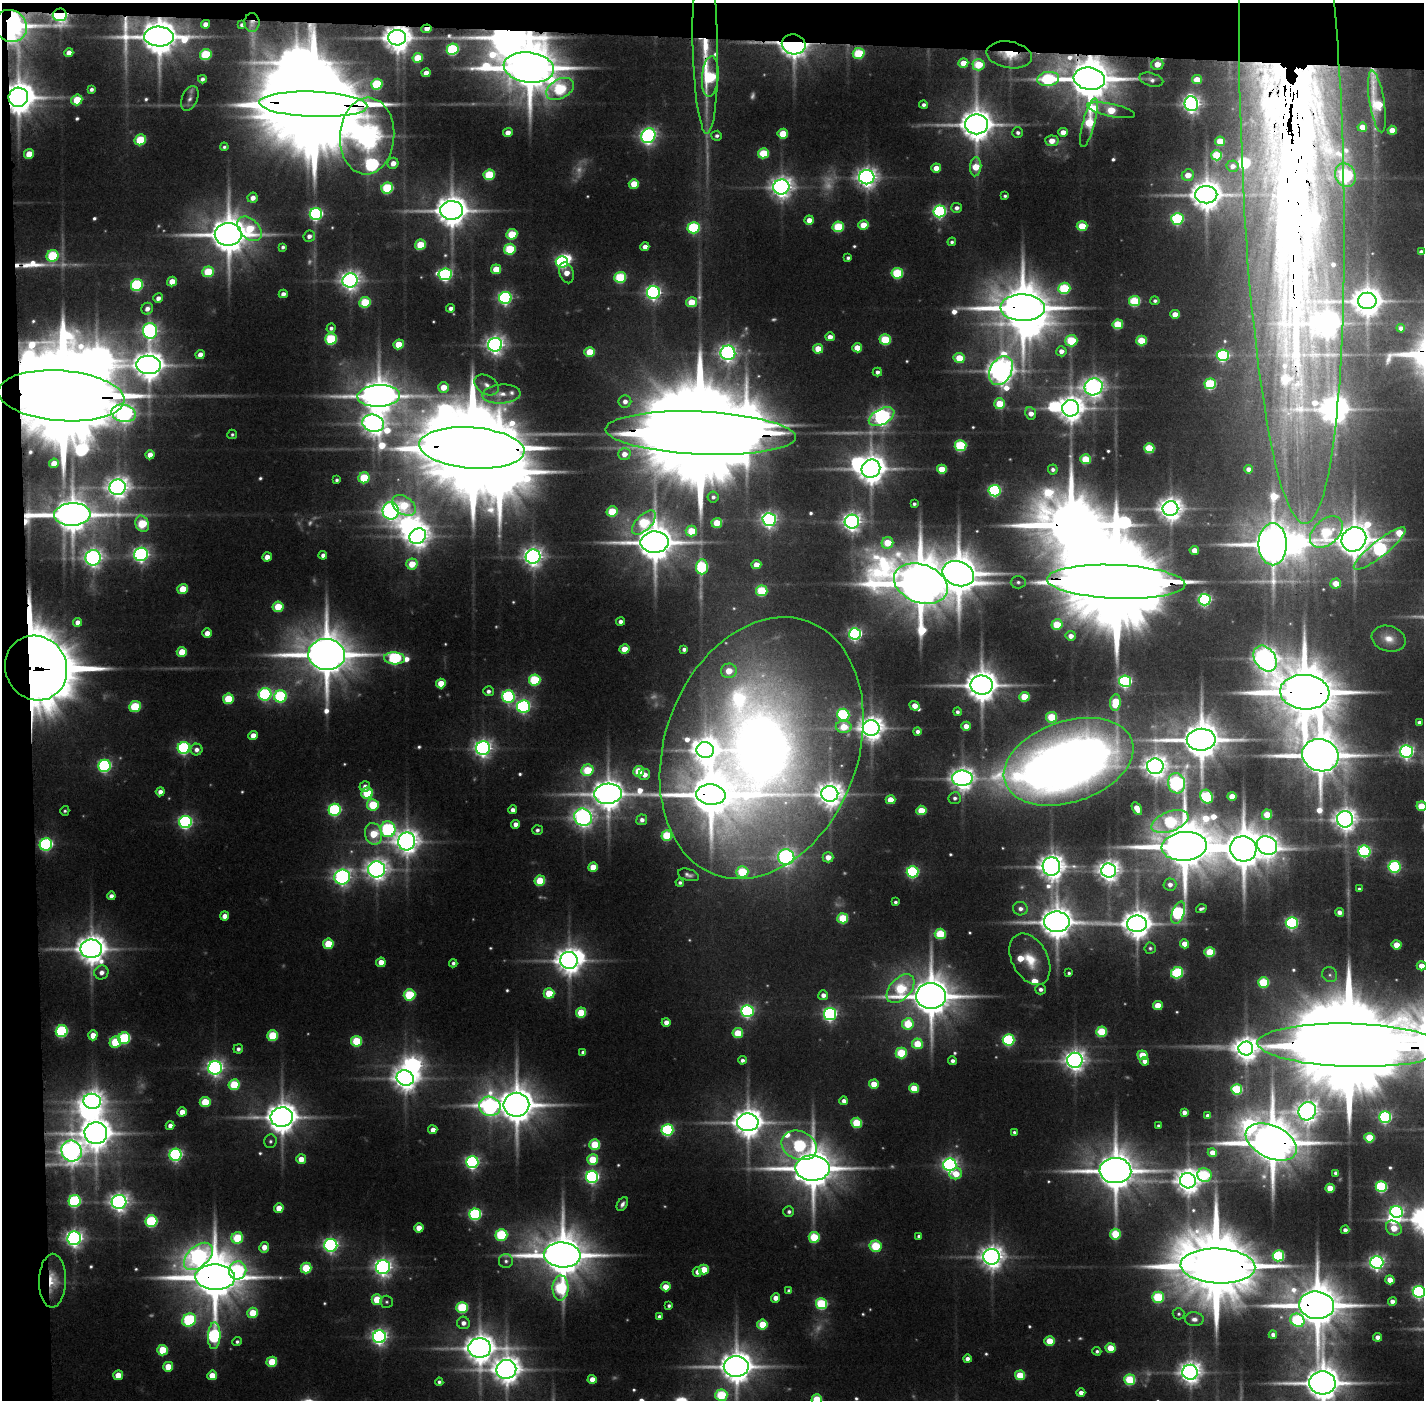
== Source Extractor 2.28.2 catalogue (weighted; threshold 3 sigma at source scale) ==
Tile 1 of 3 x 3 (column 1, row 1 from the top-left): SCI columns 1-1422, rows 2829-4226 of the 4270 x 4257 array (HDU 1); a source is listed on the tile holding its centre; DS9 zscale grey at full resolution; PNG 1426 x 1402 px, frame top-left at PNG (2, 3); each listed source drawn as its Kron ellipse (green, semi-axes under 4 px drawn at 4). Shown black and unused: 5% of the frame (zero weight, under 3 of 5 exposures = <1% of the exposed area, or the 3 px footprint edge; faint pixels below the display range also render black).
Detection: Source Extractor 2.28.2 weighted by HDU 2 'WHT'; one run over the whole footprint, this tile lists its part. Background 0.128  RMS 0.0075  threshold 0.0337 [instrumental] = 3 sigma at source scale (4.5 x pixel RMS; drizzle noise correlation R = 1.50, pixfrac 1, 0.05/0.05 arcsec/px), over >= 5 px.
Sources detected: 626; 40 too faint to see at this stretch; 23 inside a brighter object's white glare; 2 cosmic-ray / hot-pixel residue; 1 long thin detection or spike segment (spike, bleed or trail) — neither listed nor drawn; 12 inside a brighter listed object's ellipse — not listed separately; of the other 548, all 500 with FLUX_AUTO >= 1.8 (the completeness limit of this list) listed and drawn (48 fainter detections not listed), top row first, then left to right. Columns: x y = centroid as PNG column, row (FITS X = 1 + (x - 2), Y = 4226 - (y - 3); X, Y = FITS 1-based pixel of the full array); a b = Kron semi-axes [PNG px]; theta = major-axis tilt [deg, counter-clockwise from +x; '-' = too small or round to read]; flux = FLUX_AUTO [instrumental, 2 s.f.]
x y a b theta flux
60 15 7 6 - 290
252 22 9 7 89 4.2
205 24 4 4 - 5.6
242 25 4 3 - 2.5
10 26 17 15 -38 600
427 29 5 3 - 8.1
159 37 15 10 -2 3200
397 38 9 7 5 1600
794 44 12 10 -13 1200
705 45 88 12 -89 48
453 49 6 5 - 120
69 53 4 4 - 8.8
859 53 6 5 - 63
206 55 6 5 - 66
1009 55 23 13 -10 24
418 58 5 5 - 30
963 63 5 4 - 17
1157 64 6 5 - 16
979 65 6 5 - 42
529 68 25 15 -7 6400
426 73 4 4 - 7.9
710 77 20 8 86 100
202 79 4 4 - 3.1
1048 79 11 7 8 130
1089 79 16 11 -8 4700
1197 79 5 4 - 23
1151 80 12 6 -16 4.3
377 84 6 5 - 77
91 89 4 4 - 3
560 89 15 9 30 100
18 97 10 9 - 2500
190 98 13 7 68 4.8
77 100 5 5 - 35
1377 102 31 7 -81 58
313 104 54 12 -2 30000
1191 104 7 6 - 510
924 105 4 4 - 3.1
1111 110 24 6 -12 37
1089 123 25 6 75 58
976 124 11 10 - 2300
1362 127 5 4 - 15
1392 130 5 4 - 16
508 132 5 4 - 8.1
1063 132 4 4 - 9.7
1018 133 5 5 - 2.9
783 134 5 5 - 30
367 136 38 27 87 1800
648 136 8 6 58 390
717 136 5 5 - 2.8
140 140 6 5 - 55
1292 140 384 51 -88 2900
1052 141 7 5 -5 11
1220 141 5 4 - 25
224 147 4 4 - 2
763 153 5 5 - 44
29 154 5 4 - 19
1217 155 5 5 - 52
393 163 5 5 - 8.8
1233 166 6 5 - 5.3
976 167 9 5 85 25
936 168 5 4 - 14
489 175 6 5 - 61
1188 175 6 5 - 15
1345 175 12 10 -66 260
867 177 7 7 - 710
634 184 5 5 - 23
781 187 8 7 - 840
387 188 6 5 - 85
1206 195 11 8 1 2000
1005 196 4 3 - 2
253 198 5 5 - 7
957 208 5 5 - 4.6
452 210 11 9 1 2200
940 211 6 6 - 220
316 214 6 6 - 210
1177 219 6 6 - 140
809 220 5 4 - 11
863 225 5 5 - 22
1082 226 5 5 - 36
838 227 5 5 - 65
694 228 6 5 - 110
249 229 14 9 -45 44
228 234 13 11 -1 3500
512 234 5 5 - 48
309 236 6 5 - 5.2
952 242 4 4 - 2.4
420 245 5 5 - 36
283 247 4 4 - 2.6
645 247 4 4 - 6.7
510 249 6 5 - 67
1421 252 4 4 - 5
53 256 6 5 - 85
848 258 4 4 - 2.6
562 262 6 6 - 160
496 269 5 5 - 23
208 272 6 5 - 47
566 273 11 7 -71 13
897 273 5 5 - 80
445 274 7 6 - 220
620 277 6 5 - 80
350 280 7 7 - 670
172 281 5 4 - 14
137 285 6 5 - 130
1064 288 6 5 - 83
653 292 6 6 - 320
283 294 4 4 - 5.4
158 298 5 4 - 5.2
505 298 6 6 - 220
1135 301 5 5 - 77
1155 301 4 4 - 2.6
1367 301 9 8 - 1700
365 302 6 5 - 57
692 302 5 5 - 30
451 308 4 4 - 4.2
1023 308 22 13 -1 5400
147 309 6 5 - 5.5
1175 314 4 4 - 13
1118 324 5 5 - 47
331 328 5 4 - 2.9
1401 328 4 4 - 4.7
150 331 8 7 - 330
830 337 4 4 - 8.4
331 339 6 5 - 91
885 340 5 5 - 61
1071 341 6 6 - 51
1141 341 5 5 - 42
399 344 5 5 - 25
495 345 7 7 - 590
857 348 5 4 - 20
818 349 5 5 - 21
1061 351 5 5 - 6.7
590 352 5 5 - 35
728 353 7 7 - 510
200 355 5 4 - 7.5
1223 355 6 5 - 160
959 358 5 5 - 29
149 365 12 9 -5 1700
1001 371 15 10 62 1400
877 372 4 4 - 3.5
1210 384 5 5 - 90
486 385 13 9 -32 6.6
443 387 5 5 - 16
1094 387 9 8 - 760
501 394 19 9 4 11
61 396 63 25 -4 38000
379 396 21 11 3 2800
625 401 6 6 - 6
1000 404 5 5 - 34
1071 408 8 8 - 1300
124 413 12 8 -13 620
1031 413 6 5 - 8.8
882 417 14 7 28 500
373 423 11 8 -15 860
701 433 95 21 -2 50000
232 434 5 5 - 1.8
961 446 6 5 - 95
472 448 53 20 -4 26000
1149 448 5 5 - 58
624 454 6 6 - 9.5
150 455 4 4 - 8.8
1086 459 5 5 - 43
54 463 5 4 - 15
871 469 9 9 - 1800
942 469 5 4 - 30
1053 469 5 4 - 3.4
1248 469 4 4 - 6
364 478 5 5 - 51
337 480 4 4 - 2.3
118 487 8 7 - 890
995 491 6 5 - 170
713 497 5 5 - 3.1
914 504 4 3 - 2.3
404 505 13 9 -35 48
1170 508 8 7 - 1100
391 511 9 8 - 580
612 511 5 5 - 42
72 514 18 11 3 2800
769 520 6 6 - 380
644 522 15 7 46 72
852 522 7 7 - 610
717 523 5 5 - 27
142 524 8 6 -67 56
691 531 5 5 - 36
1326 532 19 12 42 94
418 536 9 7 37 900
1354 539 13 11 40 2400
655 542 14 10 2 3300
887 543 6 5 - 32
1273 544 21 14 90 3600
1380 549 32 8 38 250
1194 550 5 4 - 11
141 554 7 6 - 380
323 555 4 4 - 4.5
267 557 5 4 - 8.7
533 557 7 7 - 670
93 558 8 7 - 580
412 564 6 5 - 22
756 565 5 4 - 15
702 567 7 6 - 110
958 574 16 12 -21 3900
1018 582 7 6 - 3
1116 582 69 17 -2 35000
921 584 28 19 -20 6800
1336 584 5 5 - 18
183 589 5 5 - 25
762 591 5 5 - 70
1205 600 6 5 - 210
278 607 5 5 - 35
78 622 4 4 - 7.3
620 622 4 4 - 4.8
1057 625 5 5 - 43
207 633 5 4 - 9.1
855 634 6 6 - 240
1071 636 5 5 - 6.8
1389 639 17 12 -17 13
624 649 5 4 - 22
684 649 4 4 - 3.4
182 652 5 5 - 23
327 654 18 15 -7 5000
395 658 10 6 -3 150
1265 659 14 10 -55 870
36 668 33 30 -61 5600
729 671 8 7 - 19
535 680 6 5 - 76
1125 681 6 6 - 210
441 683 5 5 - 23
982 685 11 9 2 2200
488 691 5 5 - 3.8
1305 692 25 17 -5 8500
265 694 6 6 - 170
280 696 6 6 - 130
508 697 6 6 - 170
1024 697 5 5 - 37
228 699 5 5 - 42
1115 703 8 5 84 41
135 706 6 5 - 57
523 706 6 6 - 250
915 706 5 4 - 14
957 712 4 4 - 2.8
843 715 6 6 - 120
1052 717 5 5 - 49
1419 722 4 4 - 4.6
966 726 4 4 - 11
844 727 8 6 -2 25
871 728 8 8 - 1200
917 731 4 4 - 3.7
253 736 5 4 - 11
1201 740 14 11 1 3500
184 748 6 6 - 180
483 748 7 7 - 500
762 748 135 96 69 1600
196 750 6 6 - 4.9
705 750 8 8 - 1200
1407 751 6 6 - 310
1320 755 18 16 -18 4500
1069 762 67 40 18 1200
104 766 6 6 - 200
1155 766 8 8 - 1000
587 770 6 5 - 49
639 771 5 5 - 36
644 775 6 5 - 8.2
962 778 10 7 0 1000
1176 783 10 8 -81 340
365 786 5 5 - 6
160 792 4 4 - 6.1
367 793 6 5 - 58
608 794 14 10 5 1900
830 794 8 8 - 1200
711 795 14 10 -4 4300
1232 796 4 4 - 19
1207 797 7 6 - 120
955 798 6 6 - 3.6
891 800 5 4 - 22
373 805 6 5 - 56
1421 806 5 4 - 34
1137 809 7 4 -58 14
335 810 6 6 - 160
513 810 4 4 - 5.7
921 810 5 4 - 31
65 811 5 4 - 1.8
1267 815 5 5 - 26
583 817 9 8 - 660
1345 819 8 8 - 990
642 820 5 5 - 4.9
185 822 6 6 - 250
1170 822 19 10 21 110
515 824 4 4 - 6.8
388 829 8 7 - 190
537 830 5 4 - 2.5
374 834 11 8 -74 35
667 835 5 5 - 61
407 841 9 8 - 1100
46 844 6 6 - 200
1267 845 10 9 - 830
1184 846 22 14 5 6700
1243 849 13 12 - 3900
1364 851 6 6 - 170
786 857 8 8 - 440
828 857 5 5 - 11
1051 866 9 9 - 1300
593 867 5 4 - 21
1394 867 6 5 - 160
377 869 8 8 - 820
1109 870 7 7 - 840
742 872 6 5 - 61
913 872 6 5 - 160
688 875 11 6 -17 3.2
342 877 8 7 - 420
540 881 5 5 - 45
680 883 4 4 - 2.5
1170 884 6 6 - 5.4
1359 889 4 3 - 1.8
111 896 4 4 - 5.1
895 902 3 3 - 2.1
1020 909 7 6 - 5.2
1201 909 5 3 - 2.4
1339 912 5 4 - 5.4
1178 913 11 6 70 170
224 916 4 4 - 7.5
843 918 5 5 - 51
1057 922 13 10 -1 2400
1292 923 6 6 - 190
1137 924 10 8 -1 1700
940 934 5 5 - 61
328 944 5 5 - 37
1184 944 4 4 - 13
1397 945 5 4 - 18
1150 948 5 5 - 1.9
91 949 10 9 - 1800
1210 952 5 5 - 46
1030 959 27 18 -62 30
569 960 9 8 - 1400
381 962 5 4 - 13
453 963 4 4 - 2.5
1421 966 5 4 - 15
101 972 7 7 - 6.4
1069 973 4 4 - 2
1177 973 6 5 - 110
1330 975 8 7 - 3.1
1263 982 5 5 - 70
901 989 17 10 46 77
1040 989 5 5 - 3.8
549 993 5 5 - 36
410 995 6 5 - 73
823 995 5 5 - 6.2
931 996 15 13 -4 4000
1158 1005 5 4 - 24
747 1011 6 6 - 220
581 1013 5 5 - 38
830 1014 6 6 - 260
666 1022 4 4 - 8.1
908 1024 6 5 - 42
62 1031 6 6 - 130
1102 1032 5 5 - 56
738 1033 5 5 - 34
93 1035 5 4 - 12
273 1036 5 5 - 55
124 1038 6 6 - 100
1009 1040 6 5 - 130
356 1041 5 5 - 56
115 1042 6 5 - 52
917 1044 5 5 - 34
1350 1045 93 21 -2 42000
1246 1048 7 7 - 1100
238 1049 5 4 - 3.2
583 1052 4 4 - 3.7
901 1053 5 5 - 58
1142 1055 5 5 - 28
742 1060 4 4 - 3.6
1075 1060 8 7 - 800
952 1061 4 4 - 3.8
1145 1061 4 4 - 6.1
215 1068 7 6 - 450
405 1078 9 7 -21 1100
874 1084 5 4 - 18
234 1085 5 5 - 54
914 1088 5 4 - 30
1237 1089 5 5 - 85
92 1101 9 7 -8 820
844 1101 4 4 - 5.2
205 1102 5 5 - 36
516 1105 13 12 - 3200
490 1106 11 9 -19 480
1307 1111 9 8 - 870
182 1112 5 4 - 11
1184 1112 4 4 - 5.3
1208 1116 4 4 - 6
282 1117 11 9 10 2000
1385 1117 6 5 - 180
748 1122 11 9 0 1800
857 1123 5 5 - 54
170 1126 4 4 - 5.8
1158 1126 3 3 - 1.9
433 1130 4 4 - 8.2
667 1130 6 6 - 150
1014 1132 3 3 - 1.8
96 1133 11 11 - 2100
1369 1138 5 5 - 41
270 1141 7 6 - 2.5
1271 1142 27 16 -25 5900
595 1145 5 5 - 51
799 1145 18 14 -23 160
71 1151 11 10 - 990
1212 1153 4 4 - 11
176 1155 6 6 - 220
301 1159 5 5 - 13
593 1160 5 5 - 38
472 1162 6 6 - 260
950 1165 6 6 - 350
812 1168 17 12 -1 4200
1115 1171 16 12 -2 3600
1336 1173 4 4 - 4.5
956 1174 6 5 - 19
1204 1175 7 6 - 79
592 1177 6 6 - 250
1188 1181 8 7 - 1200
1381 1187 5 5 - 110
1330 1188 5 4 - 22
75 1201 6 6 - 140
119 1202 7 7 - 630
622 1204 7 5 59 3.6
279 1208 5 4 - 14
789 1212 5 5 - 3.1
1397 1212 6 5 - 190
475 1214 6 6 - 150
151 1221 6 5 - 110
419 1228 5 4 - 13
1394 1228 8 6 -37 22
1345 1230 4 4 - 4.5
1115 1234 5 5 - 50
501 1235 6 5 - 95
919 1236 4 3 - 2.6
814 1237 5 5 - 55
74 1238 7 6 - 490
237 1238 6 5 - 56
331 1245 6 6 - 310
876 1246 6 6 - 53
264 1247 5 5 - 11
562 1255 18 12 -4 4900
198 1256 17 10 41 450
1278 1256 6 5 - 100
992 1257 8 8 - 1000
506 1261 7 7 - 3
1377 1262 6 6 - 380
1218 1266 37 17 -3 15000
383 1267 7 7 - 540
306 1268 5 5 - 47
704 1269 5 5 - 23
238 1271 9 8 - 110
697 1272 4 4 - 6.3
215 1277 20 12 -2 5700
1390 1280 4 4 - 14
52 1281 27 13 89 22
666 1287 5 4 - 16
561 1288 12 8 89 97
789 1291 4 4 - 3.4
1419 1292 6 6 - 230
1158 1297 6 5 - 74
775 1298 5 4 - 6.7
377 1300 5 5 - 34
1392 1301 4 4 - 5.2
386 1302 6 6 - 2
821 1304 5 5 - 91
1316 1305 17 14 -6 5000
669 1306 4 4 - 2.5
462 1307 6 5 - 79
253 1313 5 5 - 34
1179 1314 6 5 - 2
659 1316 4 4 - 3.1
1194 1319 9 7 -5 5
189 1320 7 6 - 130
1297 1320 7 6 - 110
463 1323 6 6 - 5.8
762 1325 5 5 - 37
1273 1335 4 4 - 4.3
214 1336 13 6 87 170
379 1337 6 6 - 380
1378 1337 4 4 - 6.3
1050 1341 5 4 - 28
237 1342 5 4 - 2.5
480 1348 11 10 - 1800
1110 1348 5 5 - 25
162 1350 5 5 - 39
1097 1351 4 4 - 2.4
967 1359 4 4 - 5.4
272 1362 5 5 - 33
736 1366 12 10 1 2400
168 1367 5 5 - 23
506 1369 10 9 - 1500
1190 1372 7 7 - 900
118 1375 5 5 - 17
212 1375 5 5 - 16
1020 1375 5 5 - 37
592 1379 4 4 - 11
1130 1380 5 5 - 70
439 1382 4 4 - 2.5
1322 1383 13 11 -5 3100
1081 1393 4 4 - 6.9
721 1395 6 5 - 75
817 1399 5 5 - 41
Overlapping masked pixels (flux is a lower limit): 33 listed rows (the first 20) at x y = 60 15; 252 22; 205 24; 10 26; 427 29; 159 37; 397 38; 794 44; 705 45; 1009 55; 529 68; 1089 79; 18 97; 1377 102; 313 104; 1292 140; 1023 308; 61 396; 701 433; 472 448
Isophote crosses this tile's border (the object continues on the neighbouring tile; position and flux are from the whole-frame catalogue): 9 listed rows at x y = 1421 252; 1421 806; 1421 966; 1350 1045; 1419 1292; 736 1366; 1322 1383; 721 1395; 817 1399